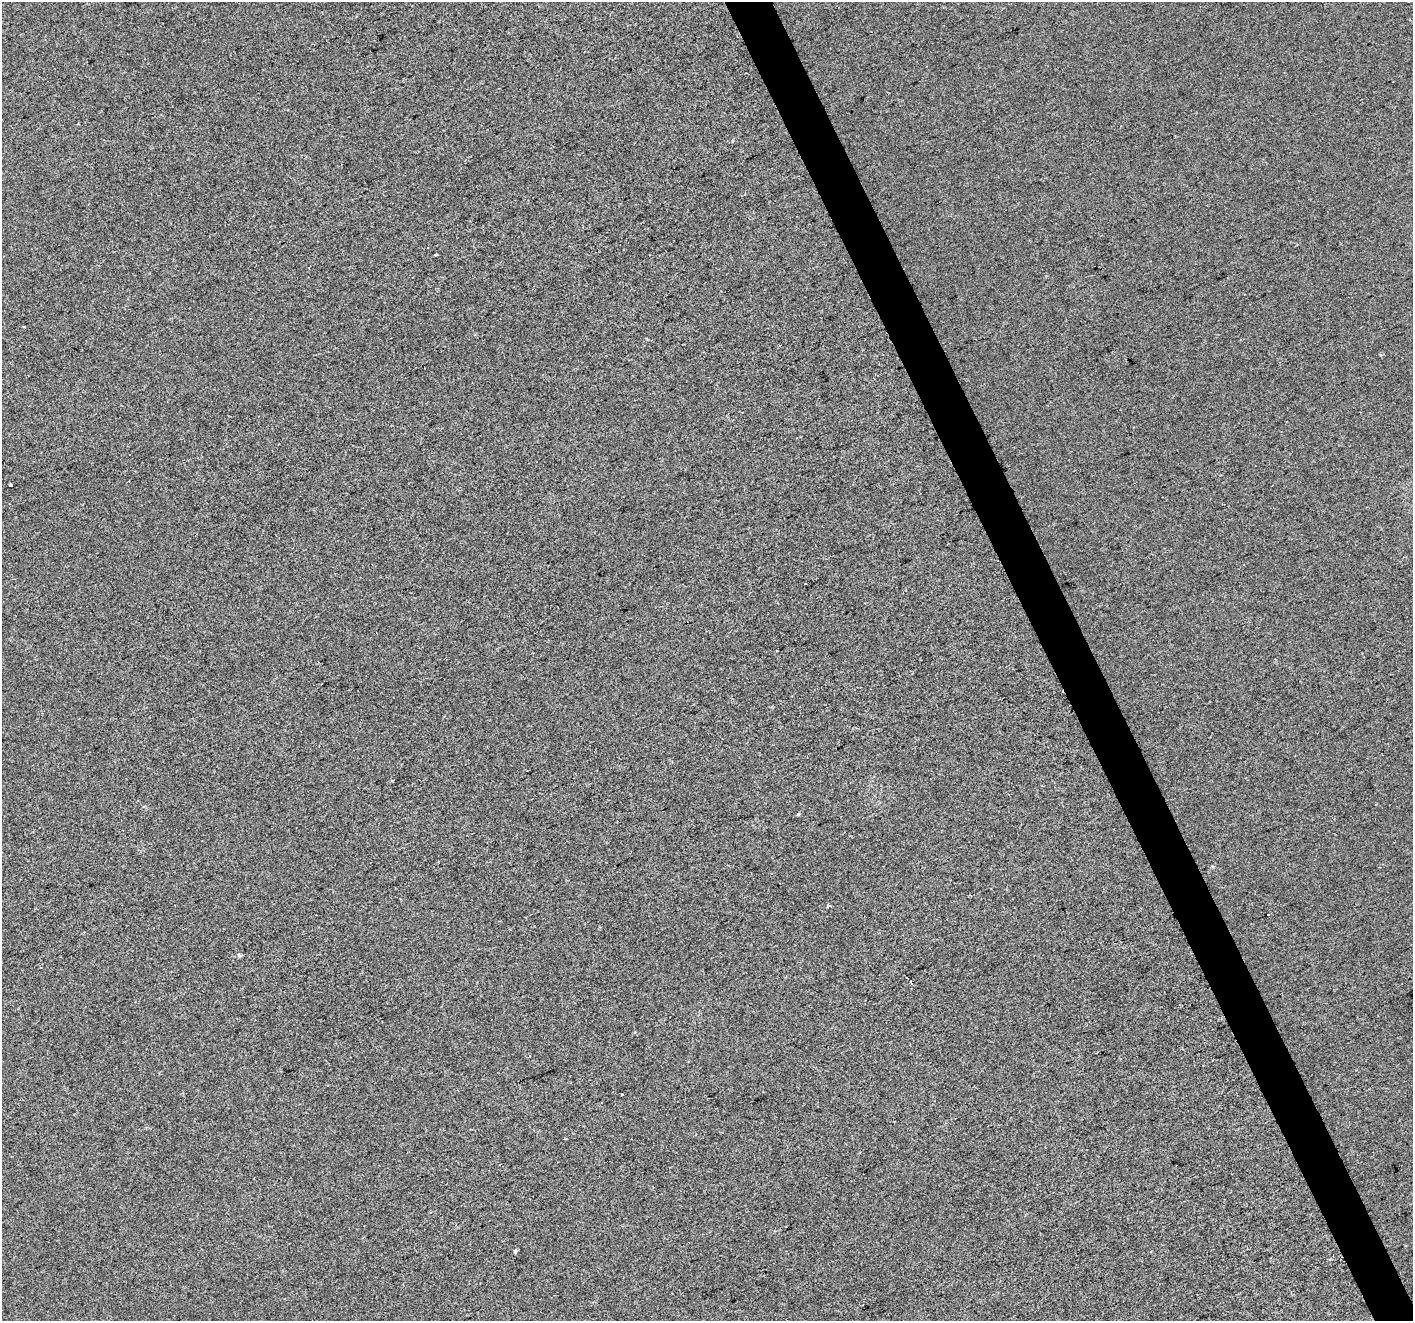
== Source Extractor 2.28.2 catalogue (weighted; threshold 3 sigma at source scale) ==
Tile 6 of 4 x 4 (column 2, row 2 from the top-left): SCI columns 1413-2823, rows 2781-4099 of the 5644 x 5504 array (HDU 1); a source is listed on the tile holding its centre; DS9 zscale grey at full resolution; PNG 1415 x 1323 px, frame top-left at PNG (2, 2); no overlay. Shown black and unused: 3% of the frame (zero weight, under 2 of 3 exposures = <1% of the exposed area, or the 3 px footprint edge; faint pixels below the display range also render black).
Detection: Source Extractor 2.28.2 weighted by HDU 2 'WHT'; one run over the whole footprint, this tile lists its part. Background -3.68e-04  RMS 0.0056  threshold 0.0253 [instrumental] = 3 sigma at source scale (4.5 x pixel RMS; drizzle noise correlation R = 1.50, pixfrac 1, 0.0396/0.0396 arcsec/px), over >= 5 px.
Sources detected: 9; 1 cosmic-ray / hot-pixel residue — not listed; the other 8 listed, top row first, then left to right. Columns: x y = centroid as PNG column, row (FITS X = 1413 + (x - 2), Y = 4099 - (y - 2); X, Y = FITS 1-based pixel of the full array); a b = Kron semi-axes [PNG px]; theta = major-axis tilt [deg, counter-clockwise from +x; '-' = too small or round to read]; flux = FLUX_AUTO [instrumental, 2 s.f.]
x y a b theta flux
436 254 4 3 - 5.2
10 485 3 3 - 28
798 814 4 3 - 0.78
829 906 3 3 - 1.8
240 955 6 4 -26 0.83
911 982 4 3 - 2.3
622 1094 3 2 - 0.92
515 1251 4 3 - 2.4